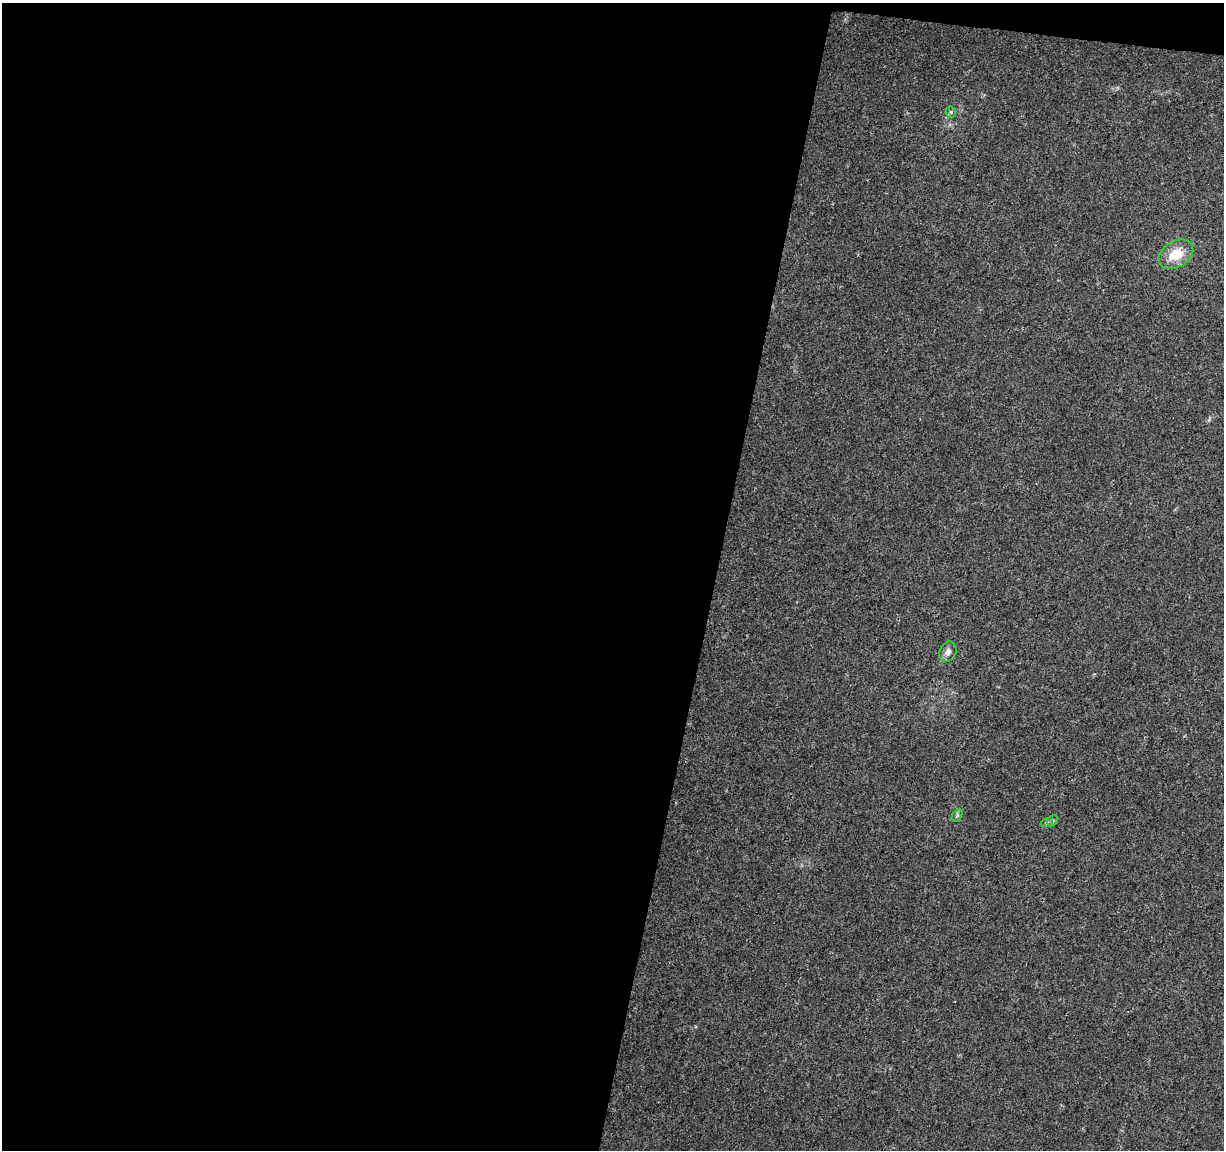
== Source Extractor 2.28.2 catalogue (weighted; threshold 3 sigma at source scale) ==
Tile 1 of 4 x 4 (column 1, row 1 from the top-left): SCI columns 1-1222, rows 3668-4815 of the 4895 x 5100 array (HDU 1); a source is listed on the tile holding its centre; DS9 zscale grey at full resolution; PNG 1226 x 1152 px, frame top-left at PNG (2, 3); each listed source drawn as its Kron ellipse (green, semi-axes under 4 px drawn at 4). Shown black and unused: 59% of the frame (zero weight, under 3 of 4 exposures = <1% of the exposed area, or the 3 px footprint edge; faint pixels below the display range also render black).
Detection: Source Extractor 2.28.2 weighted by HDU 2 'WHT'; one run over the whole footprint, this tile lists its part. Background 0.0215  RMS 0.004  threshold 0.0182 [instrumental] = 3 sigma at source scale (4.5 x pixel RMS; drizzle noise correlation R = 1.50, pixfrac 1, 0.0396/0.0396 arcsec/px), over >= 5 px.
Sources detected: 6; all 6 listed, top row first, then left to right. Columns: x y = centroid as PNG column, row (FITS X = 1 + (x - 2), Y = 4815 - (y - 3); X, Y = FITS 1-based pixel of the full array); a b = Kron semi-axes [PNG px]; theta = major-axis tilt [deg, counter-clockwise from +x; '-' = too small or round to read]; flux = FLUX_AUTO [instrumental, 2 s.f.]
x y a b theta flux
951 112 5 5 - 0.62
1176 254 18 13 31 8.9
948 652 10 8 63 2.2
957 815 7 4 57 0.6
1052 821 6 4 46 0.64
1047 822 6 4 19 0.58